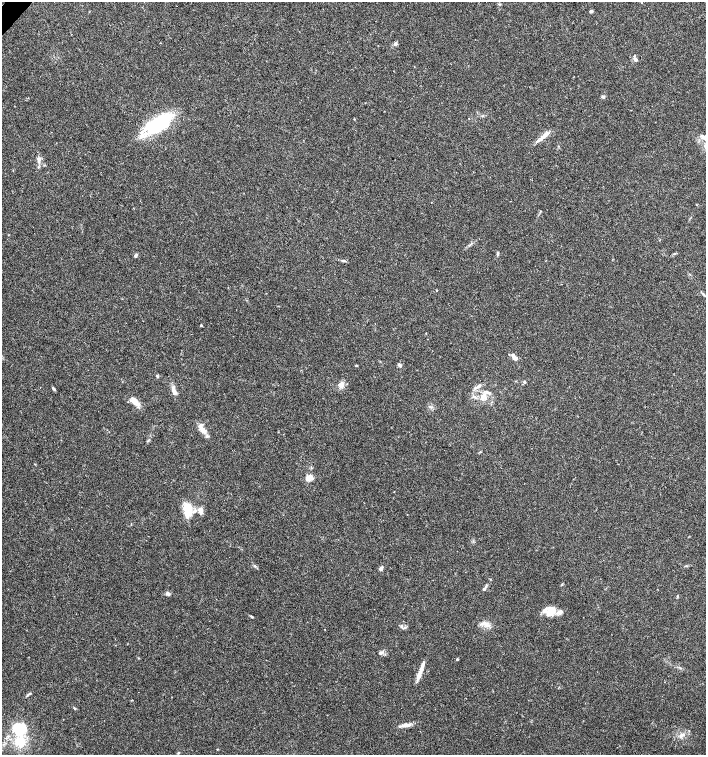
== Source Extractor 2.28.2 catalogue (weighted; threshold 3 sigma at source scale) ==
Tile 11 of 4 x 4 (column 3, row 3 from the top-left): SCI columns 2977-4384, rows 1509-3013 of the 6020 x 6026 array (HDU 1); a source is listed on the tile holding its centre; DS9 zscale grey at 2 x 2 block average (1 PNG px = mean of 2 x 2 image px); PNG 708 x 757 px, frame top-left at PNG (2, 2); no overlay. Shown black and unused: <1% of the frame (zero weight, under 3 of 4 exposures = <1% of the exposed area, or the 3 px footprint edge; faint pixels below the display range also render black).
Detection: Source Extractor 2.28.2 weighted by HDU 2 'WHT'; one run over the whole footprint, this tile lists its part. Background 0.0333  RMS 0.0033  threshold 0.0149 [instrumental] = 3 sigma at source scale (4.5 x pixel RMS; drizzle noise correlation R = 1.50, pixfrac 1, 0.0396/0.0396 arcsec/px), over >= 5 px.
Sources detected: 58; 1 inside a brighter object's white glare — not listed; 11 inside a brighter listed object's ellipse — not listed separately; the other 46 listed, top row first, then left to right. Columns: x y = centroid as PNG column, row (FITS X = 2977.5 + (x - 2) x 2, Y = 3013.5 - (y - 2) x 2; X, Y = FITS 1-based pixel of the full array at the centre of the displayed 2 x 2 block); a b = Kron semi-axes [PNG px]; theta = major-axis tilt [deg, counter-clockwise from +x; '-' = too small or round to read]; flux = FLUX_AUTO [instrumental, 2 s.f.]
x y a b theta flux
591 11 4 3 - 1.5
395 44 4 4 - 1.7
635 60 5 4 - 1.8
603 97 4 3 - 0.89
354 119 3 2 - 0.34
159 124 29 13 35 65
543 137 15 5 41 5.8
39 160 8 4 74 2.9
497 254 5 3 - 0.98
136 256 5 3 - 1.1
343 261 5 2 - 0.88
437 290 2 2 - 1.3
201 325 2 2 - 1.2
514 357 8 4 -50 3.9
356 365 3 3 - 0.72
399 365 5 4 - 1.6
157 376 4 3 - 1
524 382 4 3 - 1.1
341 385 8 6 79 4.3
479 386 5 4 - 2
54 388 5 3 - 1.1
174 390 9 5 -64 3.9
474 396 3 3 - 0.96
483 397 13 6 71 5.2
134 401 13 7 -29 6.3
202 430 10 5 -42 4.6
309 478 6 5 - 7.7
188 511 17 9 66 12
200 511 7 4 -78 4.9
254 566 4 3 - 1
381 568 6 3 50 2.1
484 589 4 3 - 1.2
168 593 4 3 - 2.6
677 596 4 2 - 0.6
551 610 13 9 27 10
252 616 6 2 -37 0.84
486 624 8 5 -30 3.6
380 653 4 4 - 1.6
457 659 2 2 - 1.1
419 675 15 4 70 5.7
29 694 7 3 30 1.1
74 708 4 2 - 0.72
406 725 13 4 3 4.2
19 729 20 16 33 23
681 736 6 4 61 1.9
179 752 3 2 - 0.54
Diffuse or blended objects may show on this block-average render without a row.